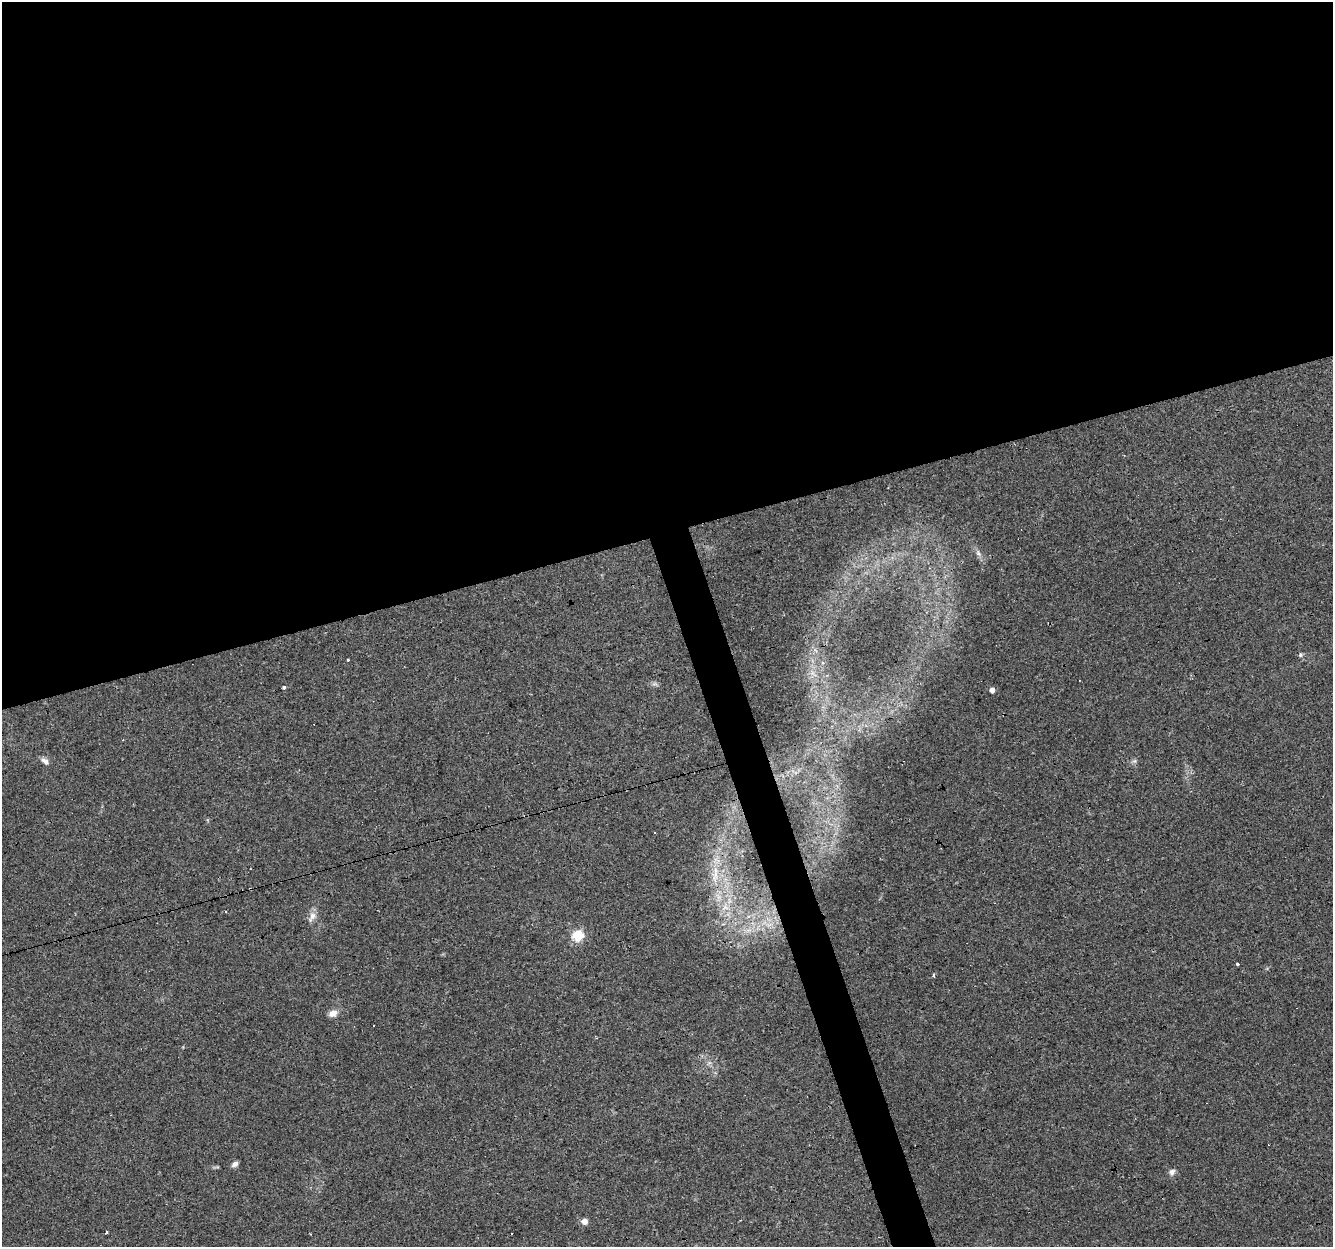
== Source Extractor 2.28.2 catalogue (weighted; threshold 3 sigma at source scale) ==
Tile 2 of 4 x 4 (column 2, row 1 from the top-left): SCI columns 1333-2663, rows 3791-5035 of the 5326 x 5145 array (HDU 1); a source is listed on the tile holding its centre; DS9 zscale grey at full resolution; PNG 1335 x 1249 px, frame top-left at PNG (2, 2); no overlay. Shown black and unused: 45% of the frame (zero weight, under 3 of 4 exposures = <1% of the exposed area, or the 3 px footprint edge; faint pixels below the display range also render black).
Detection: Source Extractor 2.28.2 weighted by HDU 2 'WHT'; one run over the whole footprint, this tile lists its part. Background 0.0777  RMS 0.0052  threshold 0.0233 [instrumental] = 3 sigma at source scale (4.5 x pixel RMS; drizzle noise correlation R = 1.50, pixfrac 1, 0.0396/0.0396 arcsec/px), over >= 5 px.
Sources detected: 26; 5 cosmic-ray / hot-pixel residue — not listed; the other 21 listed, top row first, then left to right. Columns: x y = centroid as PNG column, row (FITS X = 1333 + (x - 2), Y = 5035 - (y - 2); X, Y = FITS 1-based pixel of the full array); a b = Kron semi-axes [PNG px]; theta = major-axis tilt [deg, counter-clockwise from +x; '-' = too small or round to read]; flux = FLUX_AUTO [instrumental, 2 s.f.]
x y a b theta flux
978 553 9 6 -74 1.7
1301 655 6 5 - 0.92
347 660 3 3 - 2.6
823 663 6 4 90 0.9
654 684 9 4 0 1.2
284 687 3 3 - 6.4
992 690 4 4 - 2.8
45 761 11 6 -41 2.3
1134 761 6 6 - 1.1
655 833 3 2 - 0.48
716 872 31 5 -88 6.7
226 912 3 2 - 0.55
312 917 16 8 56 3.3
578 935 5 5 - 42
1237 964 4 3 - 1.5
933 975 3 3 - 4.3
333 1013 11 9 21 3.2
235 1164 8 5 36 1.9
1172 1172 9 7 63 2.2
584 1222 6 6 - 3.1
107 1232 3 3 - 5.6